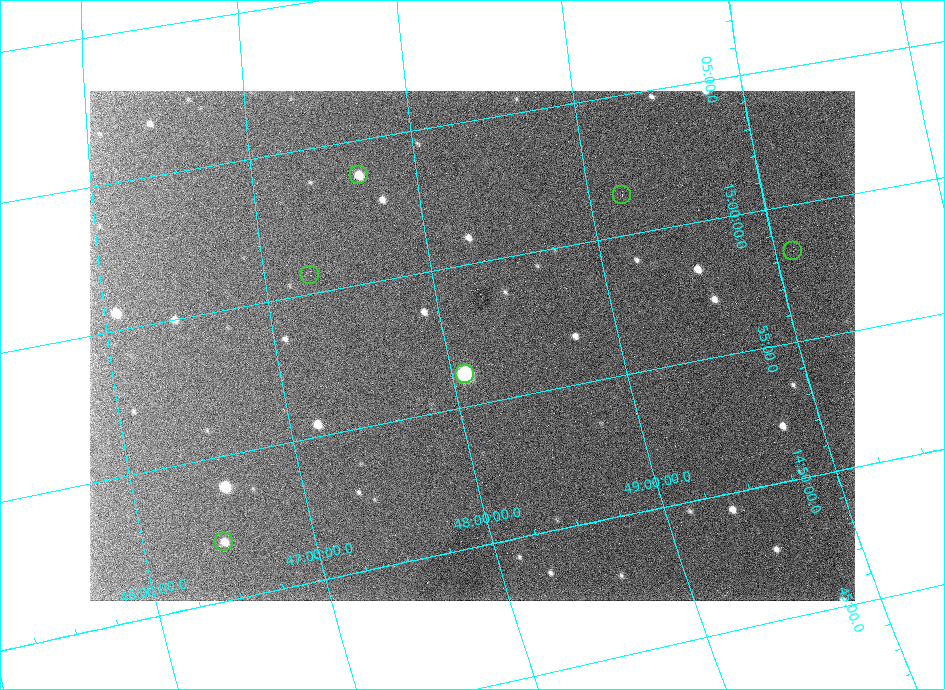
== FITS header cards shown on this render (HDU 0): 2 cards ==
NAXIS1  =                  765 /
NAXIS2  =                  510 /

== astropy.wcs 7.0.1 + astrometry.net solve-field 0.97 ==
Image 765 x 510 px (HDU 0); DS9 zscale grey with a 90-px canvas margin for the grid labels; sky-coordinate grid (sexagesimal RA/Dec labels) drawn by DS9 from the SOLVED WCS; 6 Tycho-2 reference stars matched to detected sources circled (green)
Header WCS: none
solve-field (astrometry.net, Tycho-2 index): SOLVED blind (the file carries no WCS)
Solved WCS: RA---TAN-SIP/DEC--TAN-SIP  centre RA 14:57:07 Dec +48:09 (224.28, +48.16 deg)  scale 21.2 x 21.5 arcsec/px (non-square pixels)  FOV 270.6' x 183.0'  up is +79 deg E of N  parity normal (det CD < 0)
(file carries no celestial WCS; the grid is the blind solution)
Tycho-2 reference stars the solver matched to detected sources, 6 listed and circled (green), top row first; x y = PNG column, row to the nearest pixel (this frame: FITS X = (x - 90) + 1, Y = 510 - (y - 91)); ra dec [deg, ICRS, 3 dp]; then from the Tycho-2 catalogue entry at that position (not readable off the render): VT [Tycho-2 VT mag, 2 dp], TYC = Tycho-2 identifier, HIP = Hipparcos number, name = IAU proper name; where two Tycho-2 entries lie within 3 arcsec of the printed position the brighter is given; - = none
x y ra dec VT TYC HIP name
359 175 225.948 +47.654 5.20 3484-1580-1 73695 -
622 195 225.360 +49.195 7.38 3484-1536-1 73506 -
793 251 224.577 +50.104 7.97 3480-1160-1 73256 -
310 275 225.161 +47.277 6.34 3481-1099-1 73454 -
465 374 224.040 +48.079 8.52 3477-818-1 73081 -
224 542 223.014 +46.477 6.90 3474-651-1 72718 -